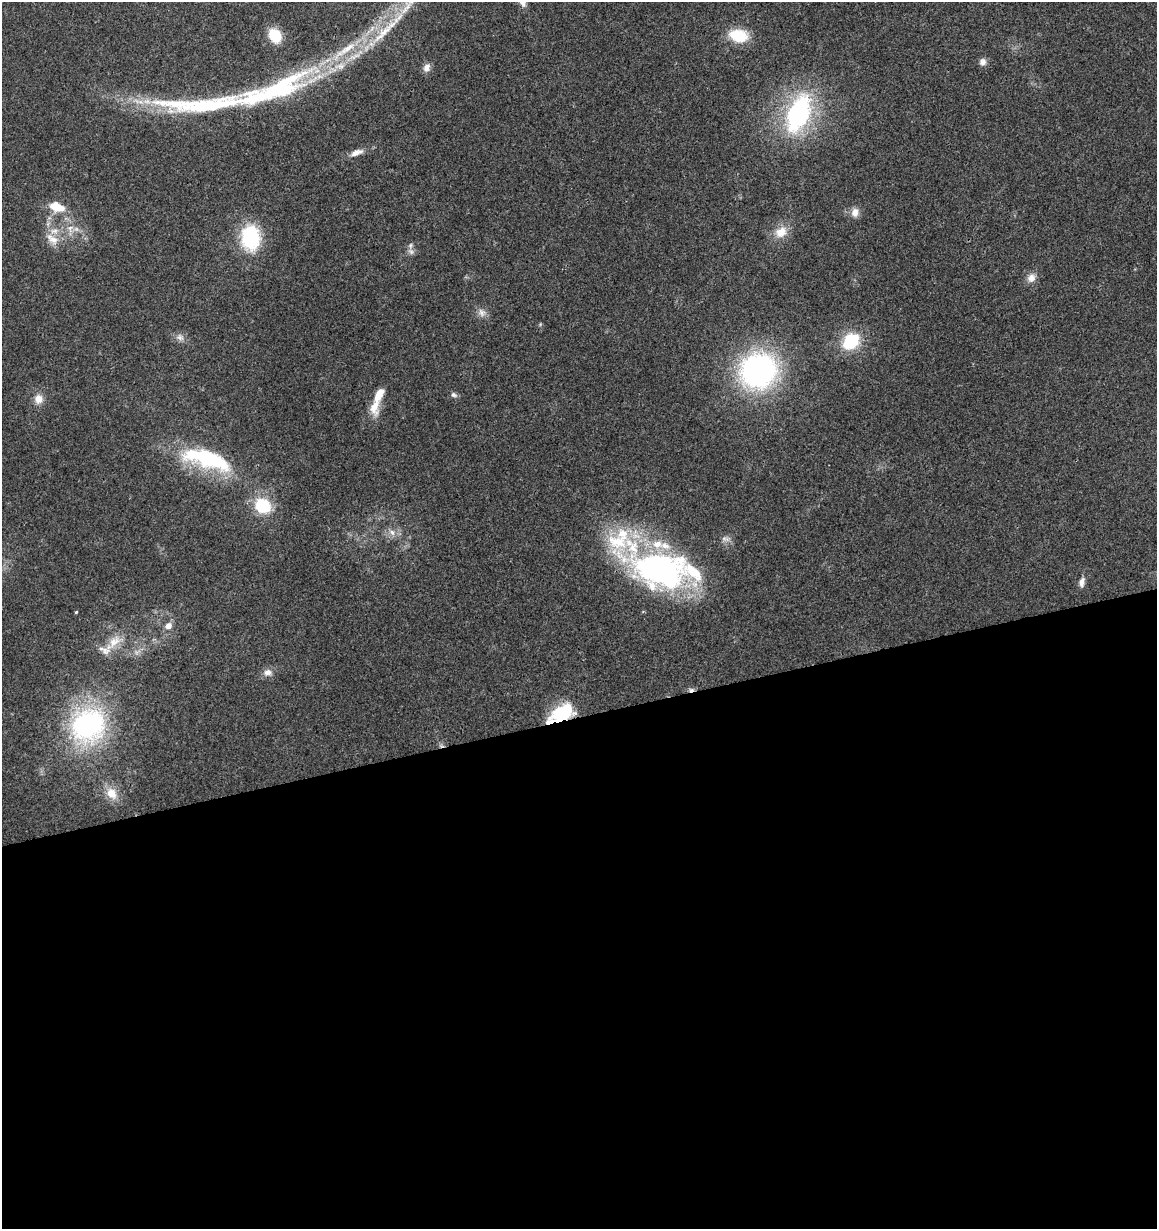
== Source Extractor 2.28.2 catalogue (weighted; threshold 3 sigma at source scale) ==
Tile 15 of 4 x 4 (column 3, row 4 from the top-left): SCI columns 2356-3510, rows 64-1290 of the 4760 x 5028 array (HDU 1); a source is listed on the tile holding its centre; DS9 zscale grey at full resolution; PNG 1159 x 1231 px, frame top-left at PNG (2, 2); no overlay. Shown black and unused: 42% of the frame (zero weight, under 3 of 4 exposures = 5% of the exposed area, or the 3 px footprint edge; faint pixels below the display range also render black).
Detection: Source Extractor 2.28.2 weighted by HDU 2 'WHT'; one run over the whole footprint, this tile lists its part. Background 0.043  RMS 0.0036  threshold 0.016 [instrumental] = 3 sigma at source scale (4.5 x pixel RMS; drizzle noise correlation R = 1.50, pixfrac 1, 0.0396/0.0396 arcsec/px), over >= 5 px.
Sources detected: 54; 2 inside a brighter object's white glare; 2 cosmic-ray / hot-pixel residue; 1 long thin detection or spike segment (spike, bleed or trail) — not listed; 12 inside a brighter listed object's ellipse — not listed separately; the other 37 listed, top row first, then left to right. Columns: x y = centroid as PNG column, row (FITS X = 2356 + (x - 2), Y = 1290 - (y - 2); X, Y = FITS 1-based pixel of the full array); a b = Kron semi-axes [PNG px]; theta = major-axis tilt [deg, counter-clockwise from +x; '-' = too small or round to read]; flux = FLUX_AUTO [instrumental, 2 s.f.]
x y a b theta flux
275 35 12 9 -57 12
739 35 20 13 -9 12
983 62 9 8 - 1.8
427 67 11 8 66 2.1
281 90 88 30 32 48
179 104 86 22 0 33
798 114 45 24 68 55
356 153 15 7 20 3.1
57 207 18 10 -20 8.1
855 212 12 9 84 2.7
70 228 11 9 53 3.2
781 232 18 14 32 5.6
250 238 22 16 -89 31
53 240 16 13 -28 5
411 251 10 6 -45 1.2
1031 278 13 10 56 2.9
482 313 12 10 -40 2.3
180 337 11 9 -31 2
851 341 19 15 42 16
758 371 36 34 31 86
454 395 9 6 -26 1
38 399 12 11 - 3.6
374 407 23 12 -88 5.3
207 459 55 18 -17 42
263 506 17 14 -32 17
392 532 11 7 -30 2.3
725 539 13 7 -11 1.8
661 569 76 42 -15 100
1082 582 13 7 80 2
76 612 4 3 - 0.35
168 626 9 8 - 2.4
114 642 26 13 44 6.4
137 652 11 6 19 1.7
267 672 13 9 4 2.4
562 713 23 14 27 23
88 725 35 32 45 72
112 793 18 13 -54 5.3
Overlapping masked pixels (flux is a lower limit): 3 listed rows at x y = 281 90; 661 569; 562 713